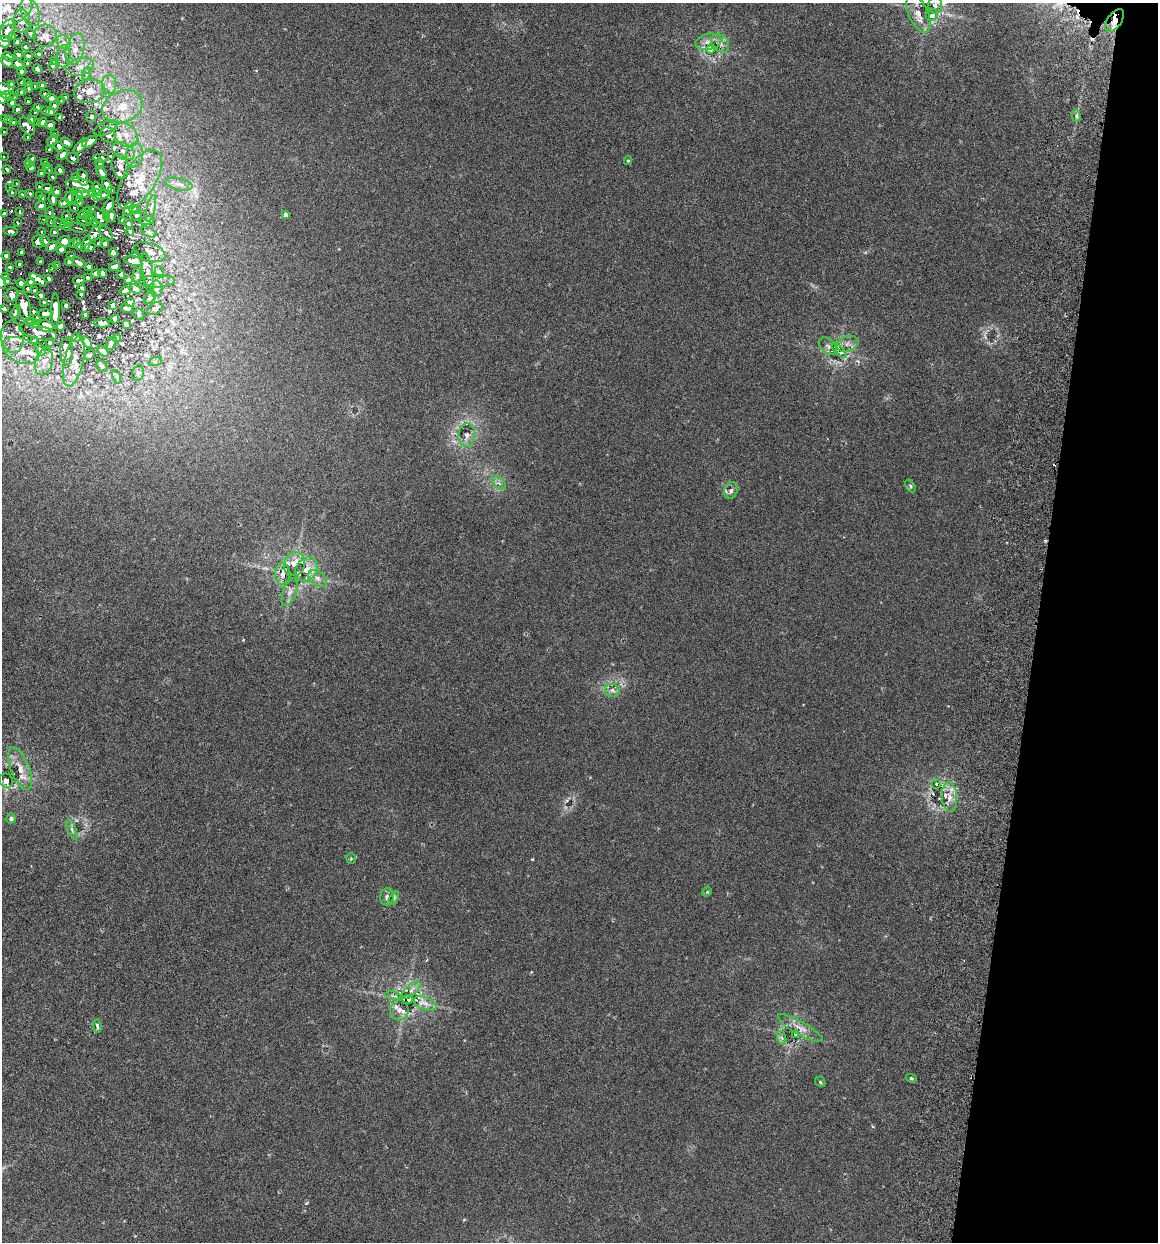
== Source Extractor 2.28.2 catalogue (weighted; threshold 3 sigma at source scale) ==
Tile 8 of 4 x 4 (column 4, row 2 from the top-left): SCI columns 3646-4801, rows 2495-3734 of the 5096 x 4990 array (HDU 1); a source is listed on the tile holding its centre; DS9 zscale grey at full resolution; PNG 1160 x 1244 px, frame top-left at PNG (2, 3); each listed source drawn as its Kron ellipse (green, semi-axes under 4 px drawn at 4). Shown black and unused: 11% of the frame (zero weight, under 3 of 6 exposures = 3% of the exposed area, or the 3 px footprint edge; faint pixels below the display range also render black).
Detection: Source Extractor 2.28.2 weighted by HDU 2 'WHT'; one run over the whole footprint, this tile lists its part. Background 0.0297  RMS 0.0032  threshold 0.0131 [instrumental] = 3 sigma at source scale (4.09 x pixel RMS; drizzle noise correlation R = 1.36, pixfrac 0.8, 0.05/0.05 arcsec/px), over >= 5 px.
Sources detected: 352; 1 too faint to see at this stretch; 7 cosmic-ray / hot-pixel residue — neither listed nor drawn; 48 inside a brighter listed object's ellipse — not listed separately; the other 296 listed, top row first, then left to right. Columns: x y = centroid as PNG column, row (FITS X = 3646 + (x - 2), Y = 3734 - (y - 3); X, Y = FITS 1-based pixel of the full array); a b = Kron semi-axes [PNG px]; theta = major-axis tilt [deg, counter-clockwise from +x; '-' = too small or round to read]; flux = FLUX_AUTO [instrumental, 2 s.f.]
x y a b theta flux
935 5 8 7 - 1.2
6 9 27 17 16 9
30 12 15 9 -70 2.9
918 14 20 9 -66 3.3
932 15 6 5 - 1.1
1115 20 13 7 56 2.4
22 21 12 8 -85 1.7
7 31 11 7 69 1.6
31 34 5 4 - 0.39
45 36 11 11 - 2.4
12 37 4 3 - 0.34
4 42 6 5 - 1.4
64 42 8 6 -46 1.2
708 42 13 8 11 2.1
17 43 3 3 - 0.38
720 43 10 8 -42 1.7
25 47 4 3 - 0.37
75 49 16 9 75 3.3
711 49 4 3 - 18
18 54 4 3 - 0.57
38 54 4 3 - 0.34
8 56 6 3 -33 1.2
28 56 3 2 - 0.41
64 56 11 7 85 1.3
54 60 3 3 - 0.33
7 62 7 4 -38 1.8
27 63 3 3 - 0.37
18 64 6 4 -39 1.5
53 65 5 4 - 0.37
80 67 14 8 15 2.7
37 69 4 3 - 0.72
21 71 4 3 - 0.73
87 73 7 4 71 0.63
22 82 3 2 - 0.36
28 83 3 3 - 0.42
11 84 3 3 - 0.49
109 85 10 7 -89 1.8
35 86 3 2 - 0.34
42 86 4 3 - 0.74
29 88 5 3 - 0.76
5 89 9 5 -13 3.2
90 91 16 11 8 3.6
21 92 3 3 - 0.55
45 94 5 3 - 0.85
8 95 6 3 -1 0.7
14 97 3 3 - 0.55
2 98 5 4 - 2.7
51 98 6 4 -16 1.3
65 98 3 3 - 0.4
28 101 3 3 - 0.6
62 101 3 3 - 0.43
12 103 4 3 - 1.4
54 106 4 4 - 0.74
37 107 4 3 - 0.83
122 107 21 16 23 8.3
17 109 4 3 - 0.94
46 110 3 3 - 0.69
35 112 3 3 - 0.48
51 112 5 3 - 0.95
1076 116 6 4 -75 0.87
59 117 3 2 - 0.4
91 117 5 5 - 0.46
4 118 3 3 - 0.55
9 119 3 3 - 0.54
32 120 4 3 - 0.95
13 122 3 3 - 0.73
42 122 5 3 - 1.4
37 123 4 3 - 0.88
50 125 5 4 - 1.5
27 126 10 6 -55 4.3
106 128 12 6 24 1.2
4 132 3 3 - 0.7
54 134 3 2 - 0.35
108 135 8 7 - 0.83
126 135 13 10 -46 3.7
28 138 4 3 - 0.73
52 140 6 4 54 1.3
67 142 6 4 -34 1.6
89 142 8 4 32 1.9
59 146 5 4 - 1.7
80 146 9 4 51 2.4
50 150 4 3 - 1.1
123 151 12 8 -29 2.1
62 155 6 4 48 1.9
135 155 12 8 78 2.3
3 157 3 2 - 0.5
32 158 3 3 - 1.2
73 158 6 5 - 1.2
101 158 8 4 1 0.68
628 161 4 4 - 0.33
29 163 3 3 - 0.51
45 163 4 3 - 1.3
100 164 5 3 - 0.42
120 166 12 8 -72 1.8
47 167 3 3 - 0.73
31 168 4 4 - 3.9
7 169 4 3 - 5
49 169 3 3 - 0.42
60 170 5 3 - 1.4
101 172 7 3 -57 1
41 174 4 3 - 1.5
52 177 3 3 - 0.6
76 178 4 4 - 1.1
83 178 8 5 -76 2
140 179 33 16 58 10
17 184 3 3 - 1.1
179 184 14 6 -12 1.6
39 186 3 3 - 0.58
80 186 14 7 -10 7.4
107 186 8 4 -69 1.5
10 188 3 3 - 1.7
47 188 5 3 - 1.6
97 189 7 4 -70 1.5
57 191 4 4 - 1.9
112 191 4 3 - 0.5
12 192 3 3 - 2
81 193 9 4 -18 2.2
91 193 3 3 - 0.62
30 194 3 3 - 1.5
22 195 3 3 - 1
97 195 6 5 - 1.7
103 195 7 4 14 0.76
39 196 3 3 - 0.48
69 197 6 4 82 1.4
77 197 7 4 58 1.6
42 198 3 3 - 0.91
53 199 6 4 -83 2.7
79 202 4 4 - 0.87
64 203 5 4 - 1.1
41 206 5 4 - 3.2
109 206 7 4 56 1.3
74 208 4 4 - 0.41
128 209 7 4 66 0.7
151 209 13 3 77 0.79
135 210 6 4 -19 0.48
20 211 3 3 - 0.9
88 212 5 4 - 0.47
49 213 5 4 - 0.98
4 214 4 3 - 3.4
83 214 5 4 - 1.5
137 215 5 4 - 0.5
285 215 4 3 - 0.94
66 216 4 4 - 0.5
98 216 12 6 -45 2.5
107 216 3 2 - 0.33
111 216 6 3 -84 0.78
91 218 7 4 57 0.92
43 219 3 3 - 0.41
123 220 4 3 - 0.49
84 221 7 2 -20 0.43
147 221 7 4 9 0.48
51 222 5 4 - 1.5
18 223 3 3 - 0.86
60 223 7 3 -17 0.49
68 223 4 4 - 0.55
95 223 4 3 - 0.34
129 224 5 4 - 0.47
65 226 5 3 - 0.53
77 228 9 2 -17 0.33
11 231 7 4 -9 2.6
130 231 4 3 - 0.3
42 232 3 2 - 0.43
54 232 4 4 - 0.92
149 232 8 4 -27 0.51
106 233 9 5 -48 0.79
95 234 7 5 58 0.9
38 241 6 5 - 4.3
45 241 5 3 - 1.7
64 241 6 5 - 3.3
76 242 3 3 - 0.45
99 243 3 2 - 0.33
105 243 3 3 - 0.57
73 244 3 3 - 0.5
86 244 9 4 71 1.7
79 246 4 3 - 0.85
51 247 6 4 47 2.6
90 247 5 3 - 0.65
61 249 5 4 - 1.7
21 252 4 3 - 1.4
150 252 16 9 -21 1.6
113 253 4 3 - 0.67
135 255 3 2 - 0.35
6 256 4 4 - 1.5
71 256 3 2 - 0.39
133 261 10 5 -12 1
40 262 3 3 - 0.67
69 262 4 4 - 1
79 262 7 3 -28 1.1
20 264 3 3 - 0.88
56 265 3 2 - 0.38
10 267 3 3 - 0.62
53 267 3 2 - 0.42
89 267 4 3 - 0.63
115 267 5 4 - 0.9
160 272 6 4 -74 0.38
96 273 5 3 - 0.72
103 273 5 4 - 0.71
148 273 21 5 -81 1.6
121 274 3 2 - 0.29
137 276 8 3 -90 0.35
6 277 4 3 - 0.47
88 278 3 3 - 0.28
49 279 3 3 - 0.57
39 280 10 4 -33 2
79 280 6 2 7 0.43
128 280 3 2 - 0.25
7 281 4 3 - 0.53
157 281 18 6 3 1.5
2 282 6 4 -87 1.1
30 282 3 3 - 0.48
21 283 4 3 - 1
28 288 3 3 - 0.41
82 288 3 2 - 0.32
135 289 6 4 -22 0.51
156 289 8 6 -89 0.86
35 291 3 3 - 0.44
125 291 6 3 16 0.47
81 294 2 2 - 0.2
12 295 7 6 - 1.7
41 295 4 2 - 0.5
150 298 7 4 45 0.41
44 302 3 2 - 0.27
130 302 4 3 - 0.23
66 305 3 2 - 0.41
23 306 15 7 -75 3.7
113 306 4 3 - 0.43
127 308 6 2 -15 0.51
4 309 4 3 - 0.52
155 309 8 5 28 0.65
34 311 3 3 - 0.31
55 311 17 4 90 2.4
16 312 7 3 61 0.8
45 314 7 4 3 0.94
139 314 6 5 - 0.36
86 315 3 2 - 0.32
36 318 3 2 - 0.28
115 319 4 3 - 0.46
30 322 4 4 - 0.39
35 323 4 3 - 0.41
102 323 8 3 -2 0.57
126 325 4 3 - 0.48
46 326 8 6 -11 1.9
60 326 4 3 - 0.66
38 332 20 7 -16 1.5
12 337 16 11 -83 3.4
76 337 5 3 - 0.49
117 338 4 3 - 0.31
34 341 4 3 - 0.35
87 342 6 3 -53 0.59
50 343 4 3 - 0.37
112 343 7 5 57 0.45
848 344 11 7 21 1.6
828 346 10 7 -45 0.96
40 349 7 4 -61 0.47
21 350 19 12 -24 4.8
839 350 10 4 -47 6.9
103 351 7 3 -44 0.61
67 352 13 6 -88 1.4
89 355 6 3 35 0.36
74 361 25 9 77 4
44 362 14 8 73 2.3
155 362 7 4 20 0.52
102 366 6 5 - 0.4
138 373 8 6 77 0.66
117 377 7 4 -72 0.53
467 435 12 8 85 1.7
499 483 8 5 -44 0.86
910 486 7 4 -60 0.62
731 491 9 6 71 1.2
294 564 12 10 71 3.2
307 569 13 10 54 3
283 574 10 7 85 1.7
317 578 10 7 -39 1.6
290 592 15 6 69 1.7
612 690 7 6 - 1.1
20 768 22 9 -68 4
6 781 7 6 - 2.4
936 784 5 3 - 0.7
950 797 15 7 -86 2.9
11 818 5 4 - 0.86
72 830 10 4 -67 0.86
351 858 5 4 - 0.39
707 892 5 4 - 0.33
387 897 8 6 80 1.1
394 898 7 4 65 0.55
411 990 11 5 41 1.4
393 996 8 3 -13 0.49
408 999 5 4 - 23
425 1003 12 6 -19 2
399 1010 10 9 - 1.9
97 1026 6 4 -80 0.81
800 1028 25 6 -30 2.9
795 1034 3 3 - 0.53
782 1038 7 4 -71 0.68
911 1078 6 4 -19 0.35
820 1082 6 4 -48 0.36
Overlapping masked pixels (flux is a lower limit): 3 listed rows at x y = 1115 20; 839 350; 408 999
Isophote crosses this tile's border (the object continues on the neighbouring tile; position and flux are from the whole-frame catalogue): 8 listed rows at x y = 935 5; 6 9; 918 14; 4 42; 5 89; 2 98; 2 282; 6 781
Unlisted compact peaks at least as high as the median listed source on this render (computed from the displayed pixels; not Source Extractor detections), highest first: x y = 83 302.